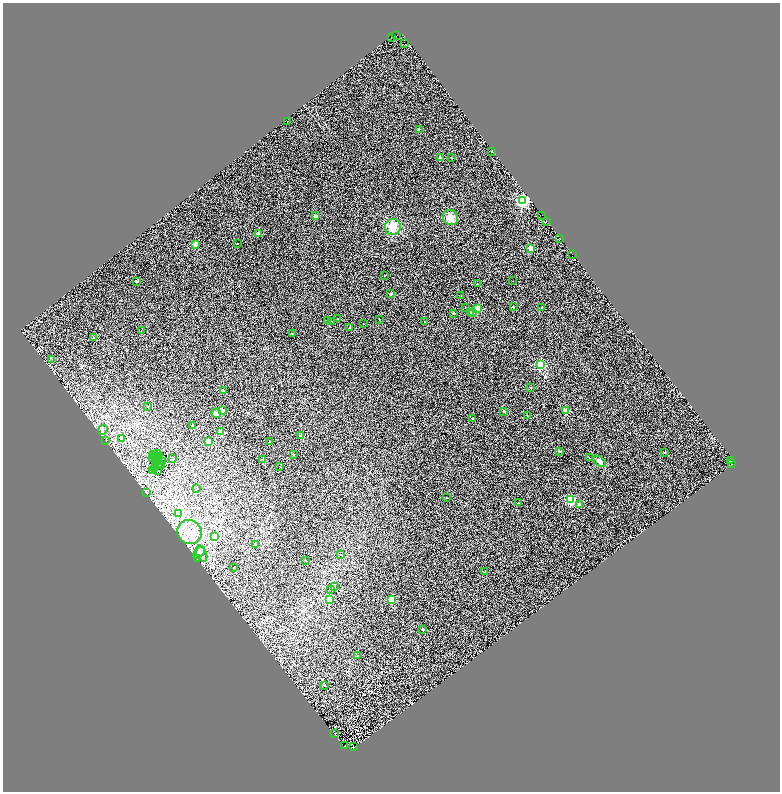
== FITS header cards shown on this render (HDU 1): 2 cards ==
NAXIS1  =                 1555
NAXIS2  =                 1579

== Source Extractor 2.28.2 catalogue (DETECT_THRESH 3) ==
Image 1555 x 1579 px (HDU 1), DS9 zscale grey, zoomed out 1/2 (1 PNG px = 2 x 2 image px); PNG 782 x 794 px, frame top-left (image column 2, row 1578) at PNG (3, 3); each listed source drawn as its Kron ellipse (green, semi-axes under 4 px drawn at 4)
Background 0.905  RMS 1.7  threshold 5.04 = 3 sigma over >= 5 px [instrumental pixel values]
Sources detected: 168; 53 cannot appear on this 1/2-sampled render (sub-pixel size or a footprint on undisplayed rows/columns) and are neither listed nor drawn; the other 115 listed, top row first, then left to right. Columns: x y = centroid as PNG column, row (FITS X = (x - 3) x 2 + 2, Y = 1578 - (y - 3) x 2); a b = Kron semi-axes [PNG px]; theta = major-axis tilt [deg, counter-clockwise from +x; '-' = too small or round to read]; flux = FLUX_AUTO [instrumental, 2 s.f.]
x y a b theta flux
396 36 2 1 - 360
392 38 3 1 - 62
405 44 2 1 - 240
287 121 2 2 - 87
419 129 3 2 - 190
491 151 2 2 - 450
440 157 2 2 - 1600
452 158 2 2 - 230
522 200 4 4 - 76000
541 215 3 1 - 490
316 216 2 2 - 1300
450 218 8 7 - 2700
546 221 2 1 - 430
393 227 8 8 - 5400
258 234 2 2 - 3600
559 238 2 1 - 590
195 244 2 2 - 4700
237 244 2 2 - 340
530 248 2 2 - 6400
573 255 3 1 - 910
385 276 2 1 - 96
136 281 2 2 - 740
513 281 2 2 - 120
477 284 2 2 - 290
391 294 2 2 - 1200
461 296 2 1 - 100
513 307 2 2 - 650
541 307 2 2 - 340
465 308 2 1 - 110
478 308 3 3 - 19000
471 312 2 2 - 230
473 312 3 3 - 240
454 313 2 2 - 660
337 319 2 1 - 190
379 319 2 1 - 240
327 320 2 1 - 160
331 321 2 1 - 100
424 321 2 1 - 200
363 324 2 2 - 190
350 327 2 2 - 700
141 330 2 1 - 180
292 334 2 2 - 280
94 338 2 2 - 1100
52 359 2 2 - 130
540 365 3 3 - 46000
531 388 2 2 - 530
223 390 3 2 - 350
148 407 2 2 - 160
222 410 2 2 - 3400
503 411 2 2 - 810
566 411 2 2 - 7300
216 413 5 4 - 950
527 416 2 2 - 680
472 418 2 2 - 950
193 425 2 2 - 970
103 430 5 4 - 690
221 432 2 2 - 6200
301 436 2 2 - 2000
121 438 3 2 - 250
106 441 2 2 - 110
208 441 2 2 - 7500
269 441 2 2 - 180
559 451 2 2 - 590
665 452 2 2 - 290
154 454 3 1 - 310
158 454 3 1 - 95
293 454 2 2 - 320
152 455 2 1 - 170
152 457 2 1 - 78
160 457 3 2 - 14
155 458 2 2 - 110
590 458 2 2 - 170
157 459 2 1 - 89
173 459 2 2 - 430
262 459 2 2 - 180
731 460 4 3 - 3300
156 461 3 1 - 52
158 461 3 1 - 120
162 461 2 1 - 110
600 461 7 4 -39 1600
159 463 3 1 - 250
731 464 2 2 - 630
162 465 2 1 - 170
280 466 2 1 - 140
154 468 2 1 - 100
156 468 3 2 - 59
152 470 3 1 - 110
157 471 2 1 - 12
197 489 2 2 - 220
146 493 3 2 - 150
447 498 2 2 - 340
571 500 3 3 - 40000
518 503 2 2 - 370
580 505 2 2 - 2300
178 514 3 3 - 370
189 532 12 12 - 4400
215 537 2 2 - 2400
255 545 3 3 - 240
199 553 7 3 45 970
201 554 8 5 -66 1300
340 555 2 2 - 340
198 558 3 3 - 230
305 560 2 2 - 750
233 567 2 1 - 150
485 572 2 2 - 280
334 587 2 2 - 100
331 589 2 2 - 380
329 599 2 2 - 11000
392 600 3 3 - 14000
422 629 2 2 - 780
357 656 2 1 - 92
324 685 3 2 - 210
335 733 2 1 - 62
345 745 3 1 - 200
354 747 2 1 - 520
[53 sub-pixel or undisplayed-footprint detections neither listed nor drawn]